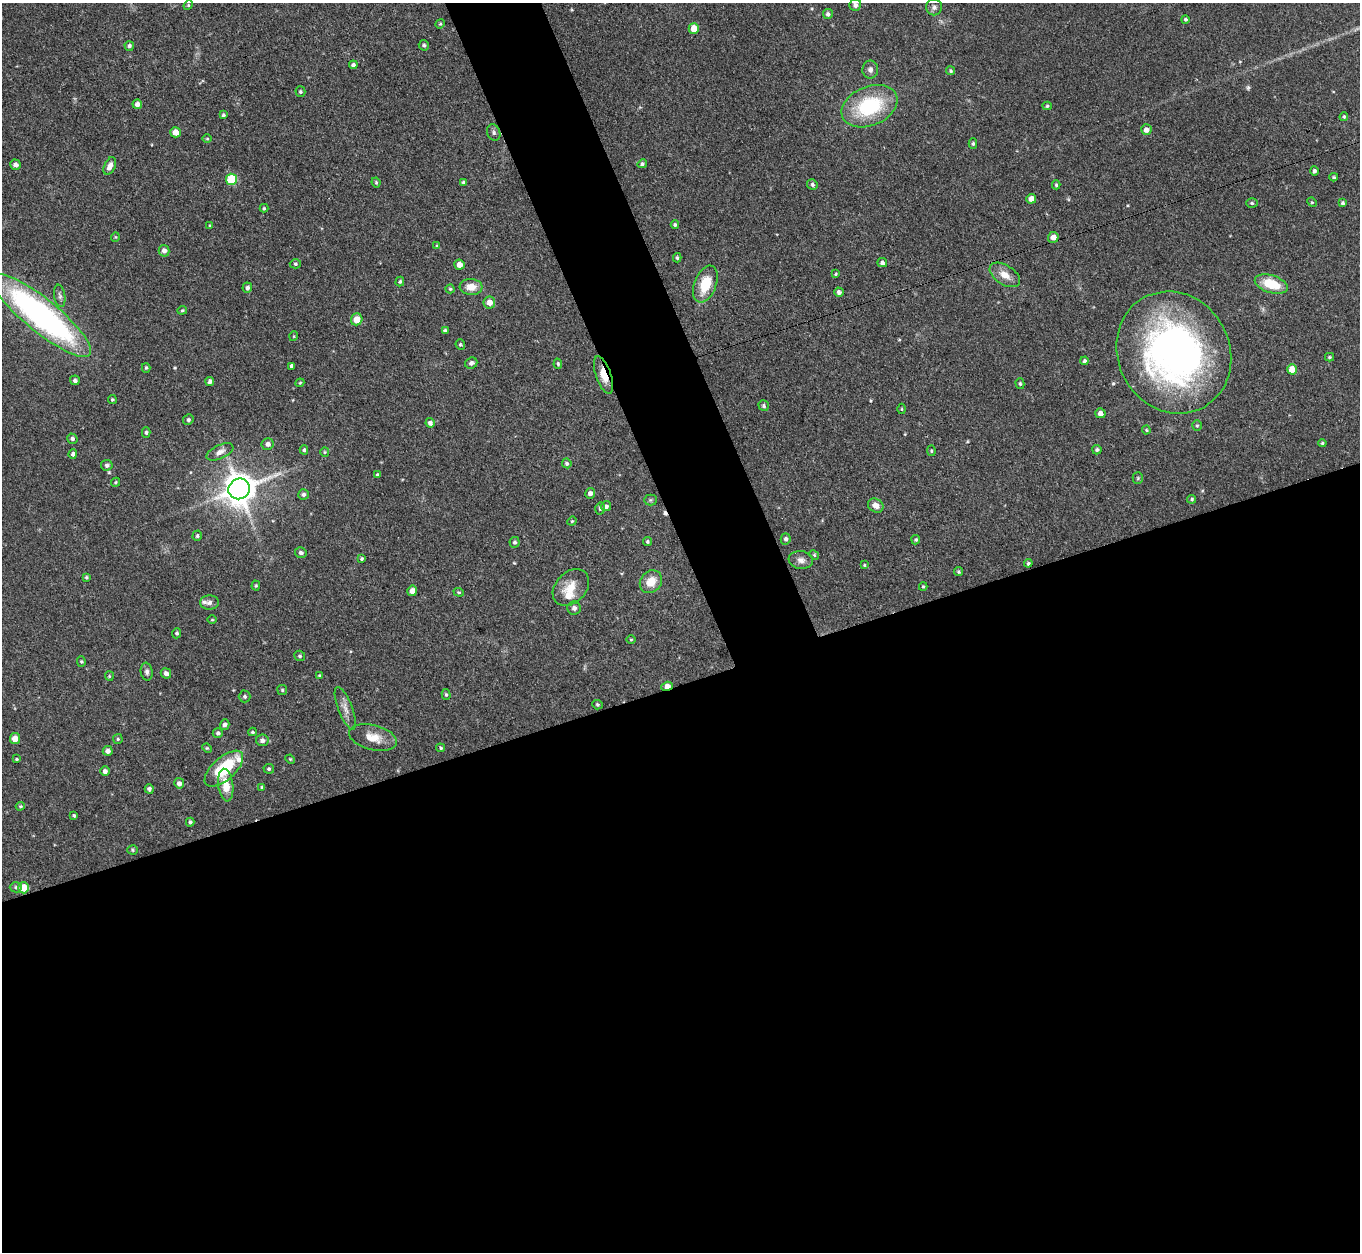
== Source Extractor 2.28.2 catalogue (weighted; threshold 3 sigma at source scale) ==
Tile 15 of 4 x 4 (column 3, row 4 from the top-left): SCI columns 2756-4113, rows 310-1559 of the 5509 x 5488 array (HDU 1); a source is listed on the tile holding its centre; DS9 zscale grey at full resolution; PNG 1362 x 1254 px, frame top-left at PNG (2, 3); each listed source drawn as its Kron ellipse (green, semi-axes under 4 px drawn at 4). Shown black and unused: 49% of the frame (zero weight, under 3 of 4 exposures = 5% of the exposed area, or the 3 px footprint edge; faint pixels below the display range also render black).
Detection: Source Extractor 2.28.2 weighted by HDU 2 'WHT'; one run over the whole footprint, this tile lists its part. Background 0.33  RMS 0.0096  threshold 0.0431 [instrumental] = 3 sigma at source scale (4.5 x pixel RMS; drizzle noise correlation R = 1.50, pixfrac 1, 0.05/0.05 arcsec/px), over >= 5 px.
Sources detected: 175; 1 cosmic-ray / hot-pixel residue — neither listed nor drawn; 3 inside a brighter listed object's ellipse — not listed separately; the other 171 listed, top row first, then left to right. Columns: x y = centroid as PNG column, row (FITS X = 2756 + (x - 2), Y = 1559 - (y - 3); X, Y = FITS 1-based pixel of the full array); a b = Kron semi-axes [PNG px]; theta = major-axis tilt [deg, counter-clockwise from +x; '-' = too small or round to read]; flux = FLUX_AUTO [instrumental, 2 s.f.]
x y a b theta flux
188 5 5 4 - 1.2
855 5 6 5 - 3.1
934 7 8 8 - 3.2
828 14 5 5 - 2.7
1185 19 4 4 - 1.6
440 24 5 4 - 1.2
694 28 5 5 - 13
424 45 5 5 - 1.9
129 46 5 4 - 2.2
353 65 4 4 - 2.3
870 70 9 8 - 3.8
951 71 5 4 - 1.3
300 92 5 5 - 1.4
137 104 4 4 - 4.7
869 106 29 19 23 70
1047 106 4 4 - 1.4
223 115 4 3 - 1.4
1344 117 4 3 - 1.3
1146 130 5 5 - 4.8
175 132 5 5 - 9.2
494 132 8 6 -67 2.6
207 139 5 3 - 0.99
973 144 5 4 - 1.4
642 164 5 4 - 1.8
15 165 5 5 - 3.6
110 166 9 5 66 5.9
1314 171 4 4 - 2.1
1334 177 4 3 - 1.2
231 179 6 5 - 45
376 182 5 3 - 1.3
464 182 3 3 - 1.5
812 184 5 5 - 1.9
1056 185 4 4 - 1.2
1031 199 5 4 - 6.4
1312 202 5 4 - 1.2
1252 203 6 5 - 1.5
1342 203 4 4 - 1.7
264 208 4 4 - 1.2
675 225 4 4 - 1.7
210 226 4 4 - 1.2
115 237 5 3 - 0.83
1053 237 5 5 - 5.5
437 246 4 3 - 1
164 251 6 5 - 4.5
677 258 4 3 - 1.4
882 263 5 4 - 2.2
295 264 6 4 -3 1.5
459 265 5 5 - 7.1
836 274 4 3 - 1
1005 275 17 9 -33 11
400 282 5 4 - 1.4
705 284 19 11 69 27
1271 284 17 8 -17 30
471 287 11 8 -4 11
247 288 5 5 - 3
450 289 4 4 - 1.3
839 292 5 4 - 3.5
60 296 11 5 -81 2.8
489 302 6 6 - 7.4
182 310 5 3 - 1.1
42 316 62 16 -39 310
357 319 6 5 - 14
445 330 4 4 - 1.3
294 336 5 3 - 0.79
460 345 5 4 - 1.4
1174 352 62 56 -61 420
1330 357 4 4 - 1.2
1084 361 4 4 - 1.9
471 363 6 5 - 2.9
558 364 5 4 - 1.4
291 366 4 3 - 2.3
146 368 5 4 - 1.3
1292 369 5 4 - 13
604 375 20 7 -70 13
75 380 5 5 - 2.3
210 381 4 4 - 2.6
300 383 4 3 - 0.97
1020 384 5 4 - 1.4
112 399 4 4 - 1.2
764 406 5 5 - 1.9
902 409 5 3 - 0.94
1100 413 5 5 - 4.3
188 420 5 5 - 1.8
430 423 5 4 - 2.8
1197 426 5 4 - 1.1
1146 430 4 4 - 1.1
146 432 5 4 - 1.6
72 439 5 5 - 2.3
1322 443 4 4 - 1.2
268 444 6 6 - 3.6
304 450 4 4 - 1.4
1097 450 5 4 - 1.8
931 451 5 4 - 1.2
220 452 14 7 24 5.6
325 452 5 4 - 1.1
73 454 4 4 - 2.1
567 463 5 4 - 1.8
107 465 6 5 - 2
377 474 4 3 - 1.1
1138 478 5 5 - 1.3
115 482 5 4 - 1.3
239 489 11 10 - 1700
590 493 5 5 - 3.6
304 494 5 5 - 2.4
1192 499 4 4 - 1.5
650 500 6 5 - 1.7
876 505 8 6 -32 6.5
606 506 5 5 - 3
600 509 6 4 -87 1.8
572 521 5 4 - 0.98
197 536 5 4 - 1.6
786 539 6 5 - 2.3
916 540 5 4 - 1.3
647 541 4 4 - 1.3
515 542 5 5 - 1.9
301 553 6 5 - 2.9
814 555 5 4 - 1.2
362 559 4 4 - 1.5
801 560 12 9 -8 5.3
1028 563 4 4 - 1.3
864 565 3 3 - 0.86
959 572 4 4 - 1.3
86 577 4 3 - 1.2
651 582 12 10 47 14
256 586 5 4 - 1.2
923 586 4 4 - 1.2
571 587 21 15 46 16
412 591 5 5 - 5.5
459 592 5 4 - 1.3
210 602 9 7 3 3.6
574 608 7 6 - 3.2
212 620 4 3 - 0.81
177 633 5 4 - 1.6
631 639 5 3 - 1.1
300 656 5 5 - 1.6
81 661 5 4 - 1.1
147 672 9 6 -80 2.8
166 673 5 5 - 3.4
109 676 5 4 - 1
319 676 4 4 - 1.3
667 686 6 4 18 9.9
282 690 5 5 - 1.4
446 694 5 4 - 1.3
245 696 6 6 - 1.8
597 705 5 4 - 1.3
345 708 23 7 -69 7.3
225 725 5 4 - 3
252 732 4 4 - 1.2
218 733 5 4 - 2
373 737 24 12 -14 16
15 739 5 5 - 9.8
118 739 5 5 - 1.3
262 740 6 6 - 3.6
207 748 5 4 - 1.1
440 748 4 4 - 1.2
108 751 5 5 - 3.8
16 759 3 3 - 0.97
290 759 5 3 - 0.83
224 769 24 11 42 46
269 769 5 5 - 1.5
105 771 5 5 - 2.7
179 783 5 5 - 3.5
226 785 16 7 -83 16
262 787 4 4 - 1.1
149 789 5 4 - 2.5
20 806 5 4 - 1.1
74 815 3 3 - 1.3
190 822 4 4 - 1.7
133 850 5 4 - 1.2
16 887 6 5 - 2
24 888 5 5 - 16
Overlapping masked pixels (flux is a lower limit): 2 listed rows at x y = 604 375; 667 686